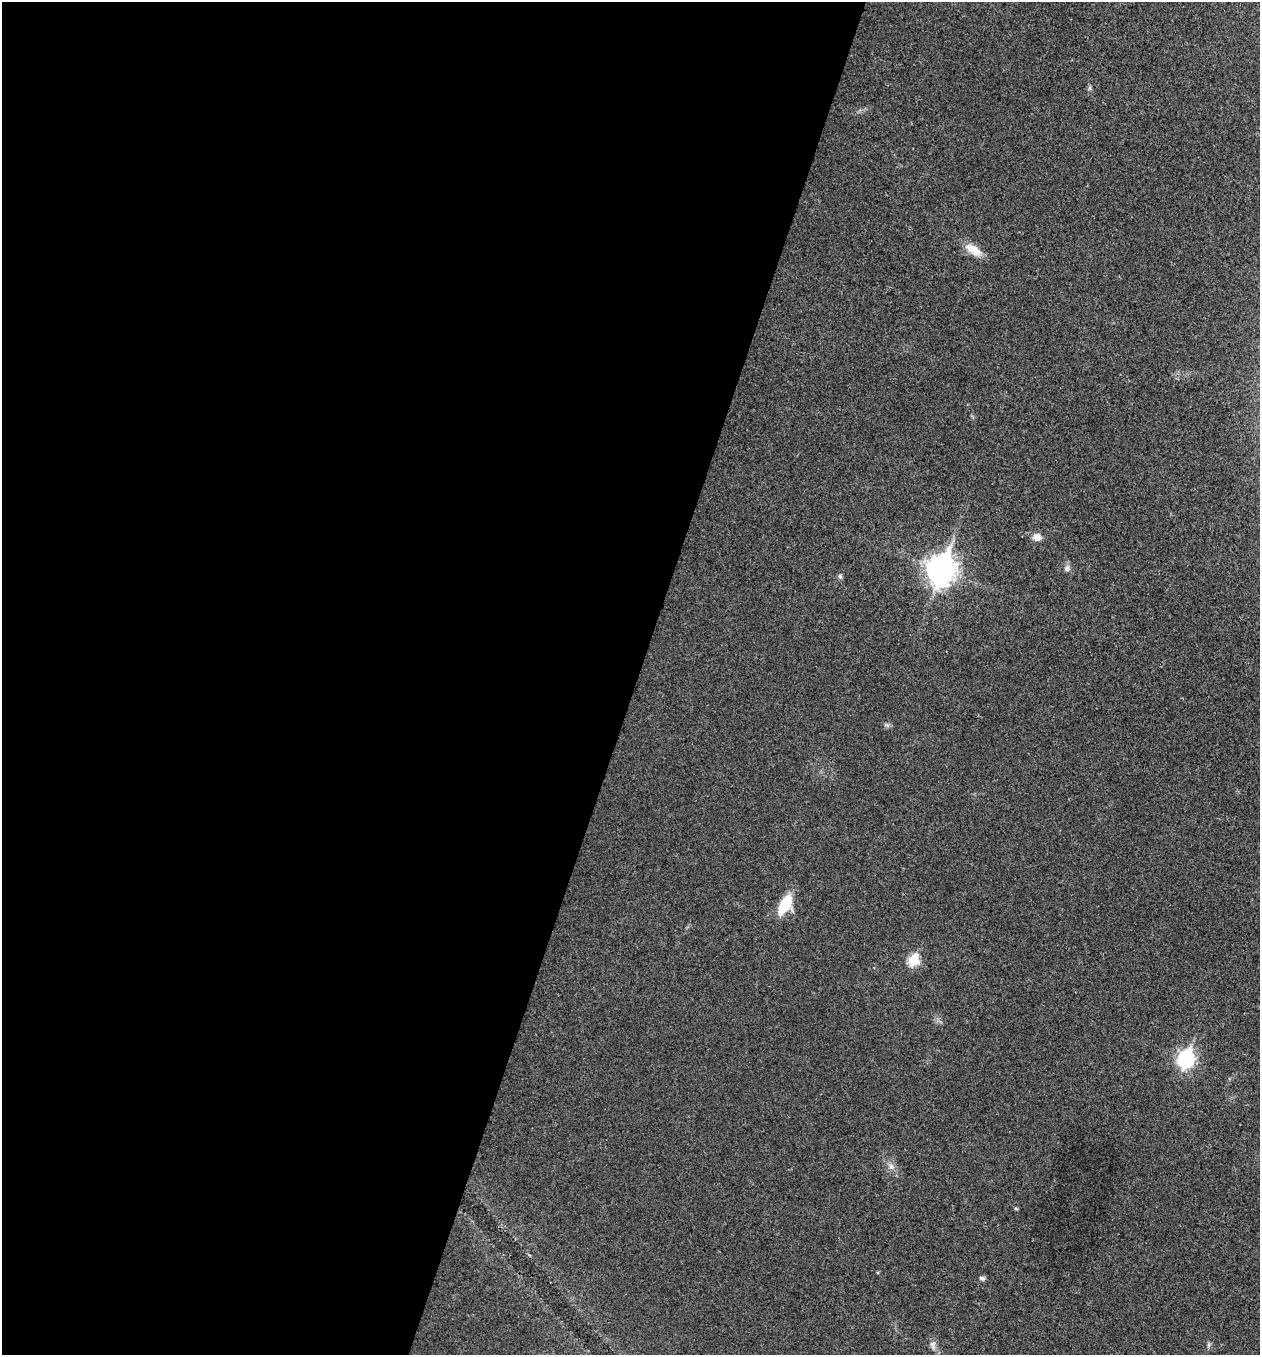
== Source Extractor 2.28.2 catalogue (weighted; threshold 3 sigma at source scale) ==
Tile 5 of 4 x 4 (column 1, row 2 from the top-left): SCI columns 136-1393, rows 2711-4063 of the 5432 x 5418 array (HDU 1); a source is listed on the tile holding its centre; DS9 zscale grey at full resolution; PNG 1262 x 1357 px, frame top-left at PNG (2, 2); no overlay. Shown black and unused: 51% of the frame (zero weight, under 3 of 4 exposures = <1% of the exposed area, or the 3 px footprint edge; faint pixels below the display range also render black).
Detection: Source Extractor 2.28.2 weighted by HDU 2 'WHT'; one run over the whole footprint, this tile lists its part. Background 0.0241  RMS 0.0054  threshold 0.0242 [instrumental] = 3 sigma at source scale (4.5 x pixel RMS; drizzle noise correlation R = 1.50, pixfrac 1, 0.05/0.05 arcsec/px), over >= 5 px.
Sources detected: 13; all 13 listed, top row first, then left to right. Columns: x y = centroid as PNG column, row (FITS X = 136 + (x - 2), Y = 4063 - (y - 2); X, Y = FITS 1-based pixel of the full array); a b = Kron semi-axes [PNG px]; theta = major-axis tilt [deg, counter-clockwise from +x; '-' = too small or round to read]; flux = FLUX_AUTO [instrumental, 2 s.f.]
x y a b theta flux
1090 88 7 4 -72 0.87
973 250 25 11 -31 8
1037 537 10 9 - 3.8
1067 568 9 7 65 2
941 570 12 9 71 580
840 576 7 5 -84 1.1
785 905 19 10 63 19
913 960 7 6 - 32
1186 1059 8 7 - 140
891 1167 9 8 - 2.5
1016 1208 6 3 -2 0.61
982 1278 8 5 -17 1.3
933 1345 13 7 86 2.4